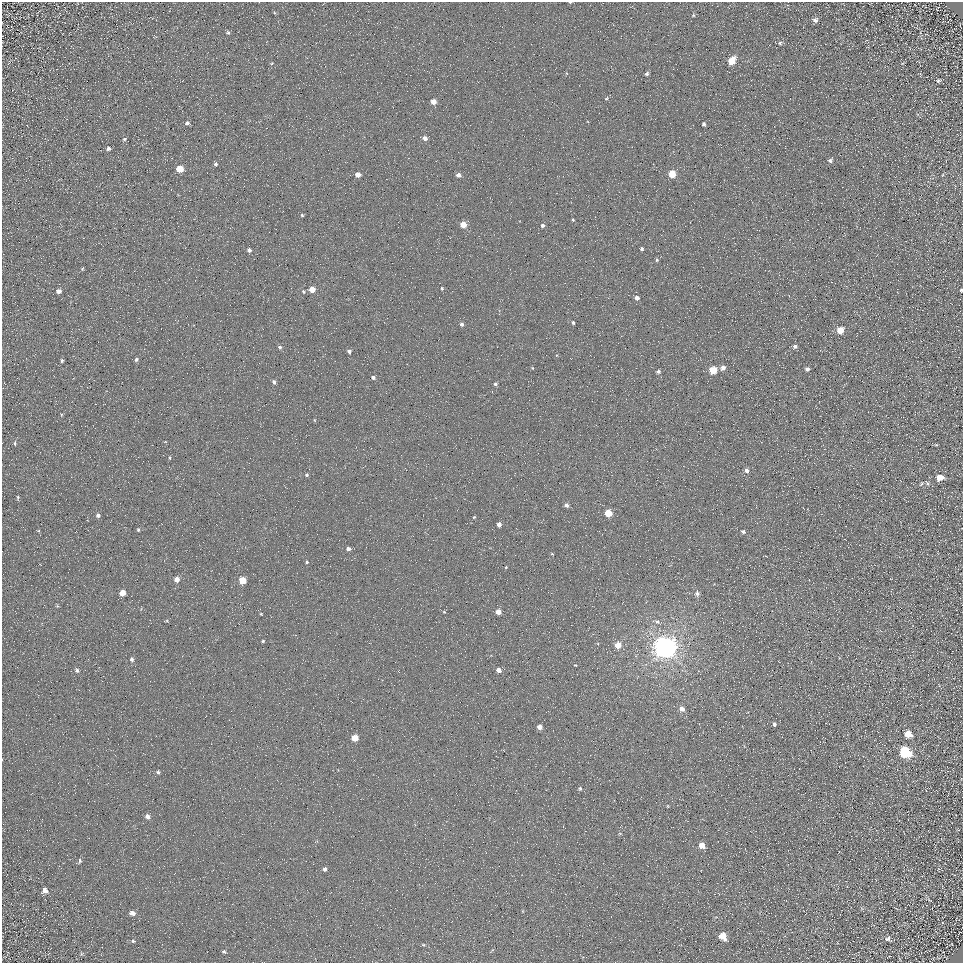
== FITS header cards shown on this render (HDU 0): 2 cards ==
NAXIS1  =                  961
NAXIS2  =                  961

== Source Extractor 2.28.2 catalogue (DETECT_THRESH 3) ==
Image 961 x 961 px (HDU 0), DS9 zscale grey, 1 PNG px = 1 image px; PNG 965 x 965 px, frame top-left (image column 1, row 961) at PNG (2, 2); no overlay
Background 5.15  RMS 8.8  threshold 26.3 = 3 sigma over >= 5 px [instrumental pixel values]
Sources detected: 116; all 116 listed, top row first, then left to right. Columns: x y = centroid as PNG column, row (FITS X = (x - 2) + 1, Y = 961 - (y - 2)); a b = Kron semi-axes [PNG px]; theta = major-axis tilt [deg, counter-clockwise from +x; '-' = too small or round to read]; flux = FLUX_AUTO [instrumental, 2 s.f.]
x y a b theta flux
570 2 4 2 - 640
275 13 5 3 - 510
693 15 5 4 - 820
815 20 7 6 - 2200
228 33 5 5 - 870
913 34 3 2 - 520
780 43 6 5 - 1200
732 61 6 5 - 16000
272 63 5 3 - 530
647 74 5 4 - 1400
938 80 6 5 - 1100
606 98 5 4 - 770
433 102 4 4 - 5000
187 123 5 4 - 1400
704 124 4 4 - 1300
425 138 4 4 - 2800
124 139 5 4 - 770
108 149 5 5 - 1300
830 160 7 5 44 1600
216 164 5 4 - 1100
180 169 5 5 - 12000
672 174 5 5 - 17000
358 175 4 4 - 4400
458 175 4 4 - 2900
942 175 5 3 - 540
302 215 3 3 - 750
573 220 3 2 - 600
463 224 5 4 - 11000
542 225 4 4 - 1700
642 249 3 3 - 1300
249 250 4 4 - 1600
657 260 4 4 - 830
82 269 5 4 - 630
442 288 4 3 - 670
312 289 5 4 - 7900
961 290 3 3 - 790
59 291 6 5 - 2300
303 292 6 5 - 880
637 298 4 4 - 3200
573 322 4 3 - 1100
462 324 4 4 - 1400
840 330 5 5 - 12000
718 332 2 2 - 240
795 346 5 5 - 1600
280 347 6 5 - 1100
349 351 5 4 - 1500
136 359 5 4 - 1100
62 361 5 4 - 840
723 368 5 4 - 3200
807 369 4 4 - 2000
713 370 5 5 - 22000
658 371 4 4 - 1500
373 377 5 4 - 1500
274 382 5 4 - 1500
495 384 4 3 - 1100
61 415 5 3 - 490
314 420 5 3 - 520
15 443 6 3 -73 690
936 445 4 3 - 560
170 458 4 2 - 530
747 471 5 5 - 2100
307 475 4 4 - 930
940 477 6 5 - 8100
927 483 8 5 -49 1100
921 484 7 3 54 700
18 498 6 3 87 750
566 505 5 4 - 2200
608 513 5 5 - 18000
98 515 5 4 - 1500
474 517 4 3 - 590
499 524 4 4 - 3000
138 530 4 3 - 750
743 532 5 4 - 1700
348 549 5 4 - 2400
552 554 4 3 - 520
307 562 4 3 - 690
506 567 4 3 - 620
177 579 4 4 - 4900
242 580 5 5 - 15000
122 593 5 4 - 7300
697 593 6 5 - 1900
444 612 4 4 - 600
498 612 4 4 - 5700
261 614 4 3 - 490
657 622 7 5 -23 1500
263 641 4 3 - 690
618 645 5 4 - 11000
665 647 7 7 - 830000
132 659 5 5 - 1300
575 665 3 3 - 500
77 670 6 4 -80 1100
499 670 4 4 - 3900
682 709 5 5 - 3800
774 724 5 4 - 1400
540 727 4 4 - 4800
908 734 6 5 - 9500
355 738 5 5 - 12000
905 752 7 6 - 74000
158 772 5 4 - 980
580 788 5 5 - 990
667 806 4 3 - 430
147 816 5 5 - 2300
620 834 5 3 - 510
317 841 5 3 - 590
702 845 5 4 - 7200
80 861 7 4 82 1000
325 869 4 4 - 2100
45 891 7 6 - 3100
929 900 8 3 -45 810
132 913 6 4 -22 3100
723 936 6 5 - 12000
888 938 7 6 - 1800
133 941 5 5 - 800
423 945 5 3 - 610
224 952 4 4 - 920
81 954 6 3 71 680
At the frame edge (FLAGS 8, measured only in part): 2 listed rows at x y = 570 2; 961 290